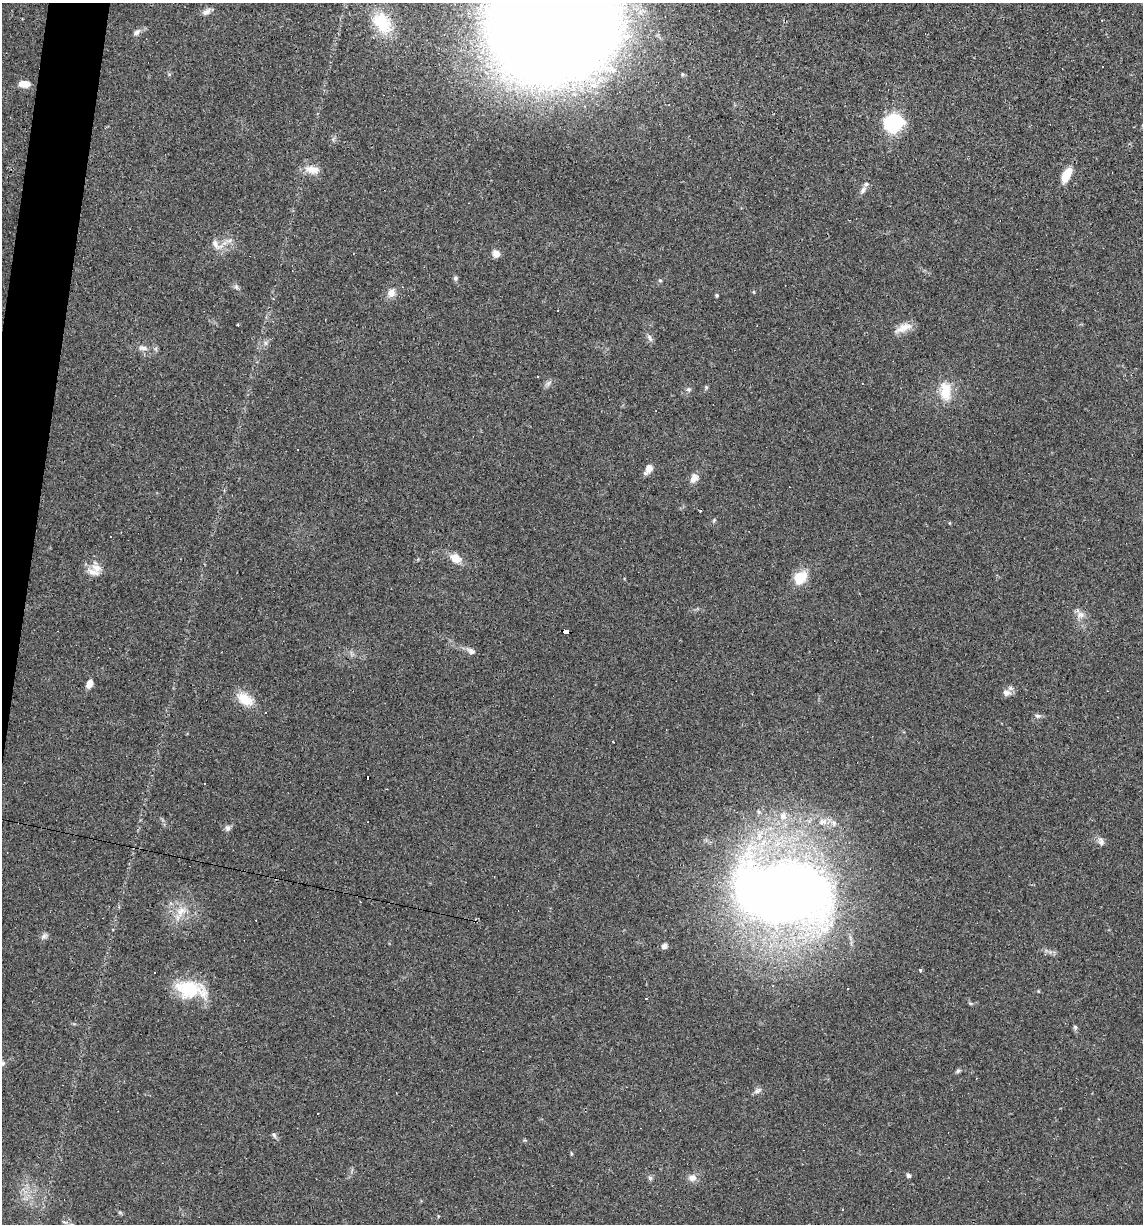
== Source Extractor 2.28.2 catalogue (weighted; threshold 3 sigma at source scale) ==
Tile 11 of 4 x 4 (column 3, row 3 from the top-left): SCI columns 2395-3535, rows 1223-2444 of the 4907 x 4887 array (HDU 1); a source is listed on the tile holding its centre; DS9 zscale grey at full resolution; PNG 1145 x 1226 px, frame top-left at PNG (2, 3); no overlay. Shown black and unused: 2% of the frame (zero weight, under 3 of 4 exposures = <1% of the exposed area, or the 3 px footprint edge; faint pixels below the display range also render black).
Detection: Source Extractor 2.28.2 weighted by HDU 2 'WHT'; one run over the whole footprint, this tile lists its part. Background 0.0582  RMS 0.0049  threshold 0.022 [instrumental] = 3 sigma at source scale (4.5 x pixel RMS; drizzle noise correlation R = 1.50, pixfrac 1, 0.05/0.05 arcsec/px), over >= 5 px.
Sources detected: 75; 17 cosmic-ray / hot-pixel residue — not listed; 1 inside a brighter listed object's ellipse — not listed separately; the other 57 listed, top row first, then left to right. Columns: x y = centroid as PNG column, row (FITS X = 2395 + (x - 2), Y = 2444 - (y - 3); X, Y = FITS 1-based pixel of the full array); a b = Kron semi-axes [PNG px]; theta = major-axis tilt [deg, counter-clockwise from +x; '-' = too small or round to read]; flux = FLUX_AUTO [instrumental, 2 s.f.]
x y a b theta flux
206 12 12 7 31 2.2
1102 20 2 2 - 0.41
382 23 31 20 -53 18
554 23 70 60 -8 2900
136 32 11 6 38 1.9
24 84 13 8 -5 4
894 123 17 15 19 33
312 169 21 11 -10 5.3
1066 175 17 8 63 8.6
863 190 12 6 61 2
216 245 19 9 -45 3.9
496 254 8 7 - 3.5
455 278 6 5 - 0.84
660 280 6 4 -1 0.52
236 287 7 6 - 1.1
391 293 11 10 - 3.5
716 295 4 4 - 0.58
904 328 23 9 23 5.1
650 338 11 5 -61 1.5
265 343 7 4 -89 1.1
143 348 12 6 -1 2.1
549 383 9 3 45 1.1
706 387 5 5 - 0.62
688 389 6 6 - 1.1
945 391 26 14 -85 10
649 468 10 8 69 3.5
694 478 11 8 55 3.2
714 520 6 4 46 0.66
455 558 12 9 -53 6
96 567 17 9 -24 4.4
800 578 14 11 46 11
1081 615 11 9 11 2.9
566 632 7 4 -16 65
471 651 12 7 -28 2.1
89 684 10 7 70 3.1
1006 693 10 8 0 2.7
245 699 21 13 -39 9.1
1038 716 8 5 -8 1.3
783 817 10 6 -9 2.6
823 821 12 6 14 2.6
227 828 8 6 -45 1.7
1101 841 12 7 -76 2
783 893 58 35 -1 800
170 903 4 3 - 1.6
181 911 16 9 32 5.4
44 936 10 6 45 1.5
664 946 6 6 - 2
920 970 3 3 - 1.3
190 989 37 20 -10 23
646 998 3 2 - 0.44
1075 1027 6 5 - 0.85
958 1071 6 5 - 0.87
757 1091 11 6 26 1.6
274 1135 7 4 -46 0.93
908 1175 5 4 - 1.5
650 1178 7 5 -45 1
692 1178 10 9 - 3
Overlapping masked pixels (flux is a lower limit): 1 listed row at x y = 566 632
Isophote crosses this tile's border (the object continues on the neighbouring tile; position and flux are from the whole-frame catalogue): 1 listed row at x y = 554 23